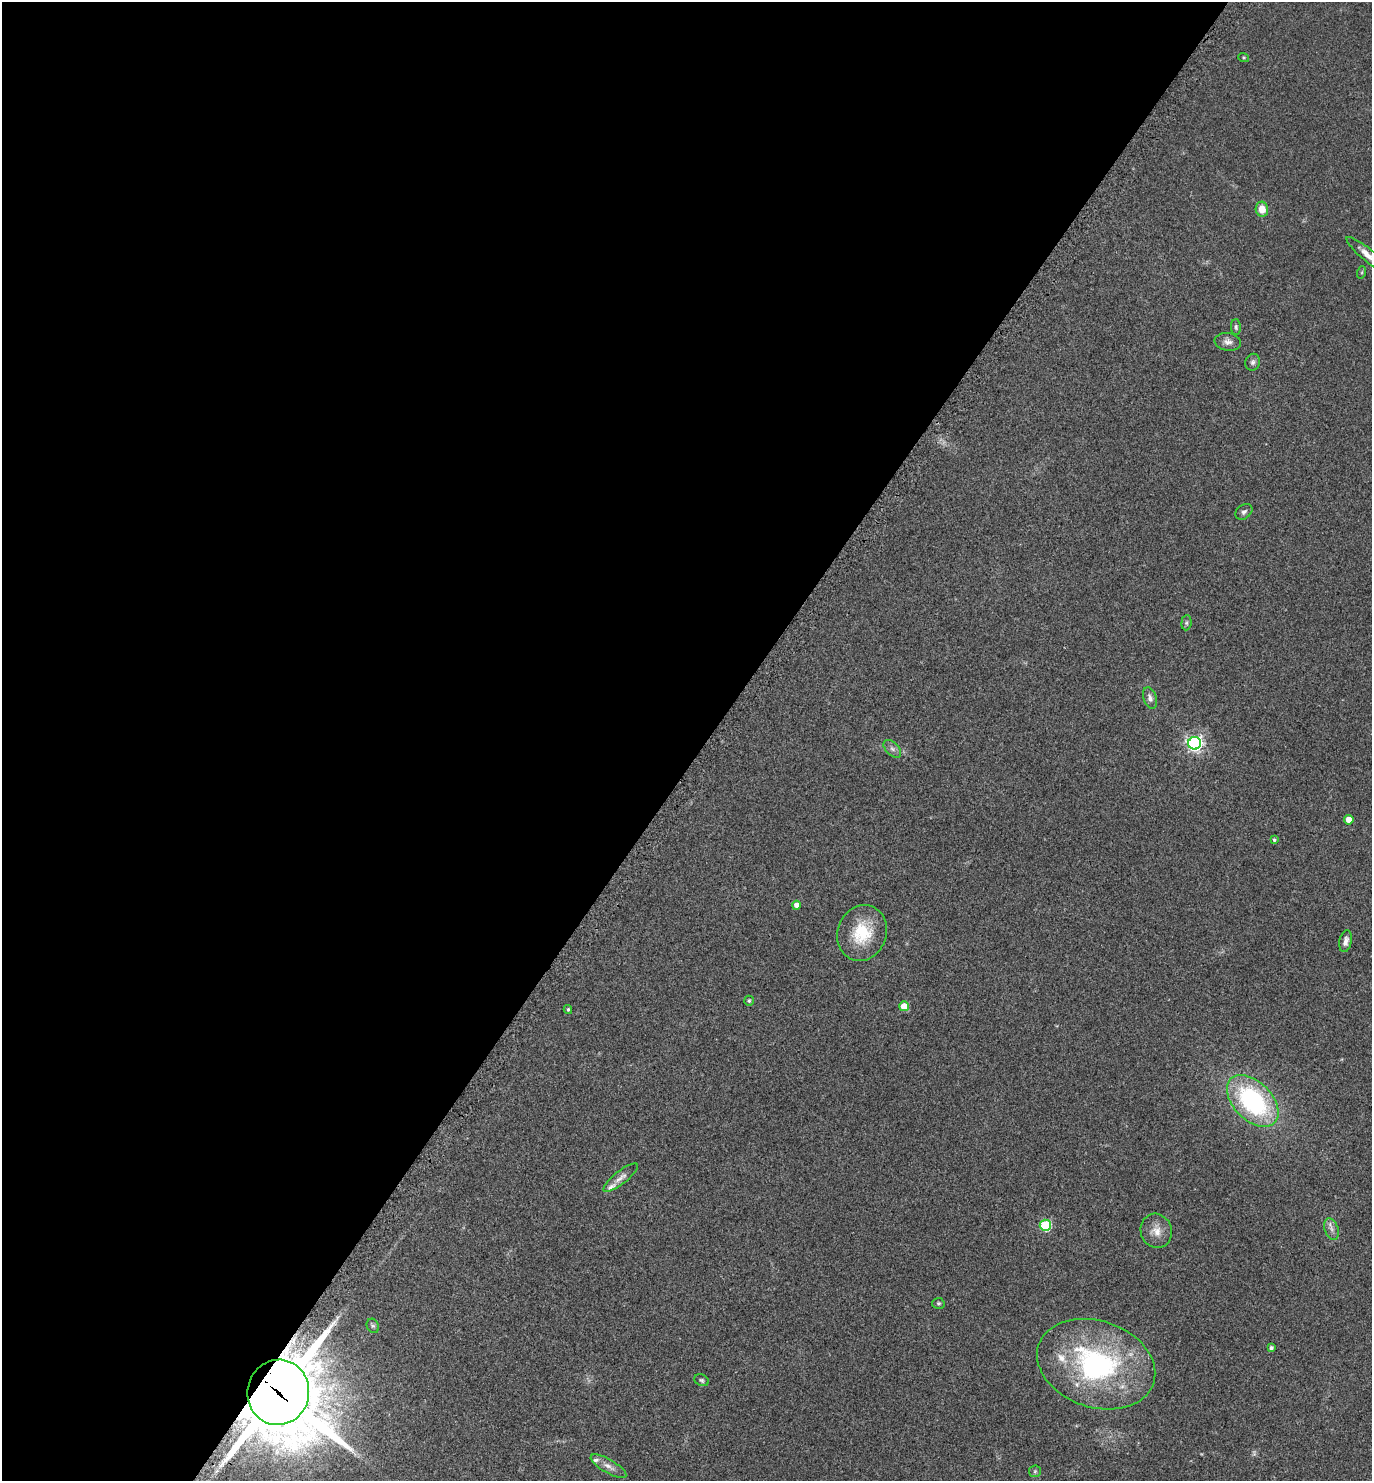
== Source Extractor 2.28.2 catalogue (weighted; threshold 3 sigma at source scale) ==
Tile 5 of 4 x 4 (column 1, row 2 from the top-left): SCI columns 325-1694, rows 2997-4475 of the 5992 x 5992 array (HDU 1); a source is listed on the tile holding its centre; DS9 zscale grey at full resolution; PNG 1374 x 1483 px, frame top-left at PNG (2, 2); each listed source drawn as its Kron ellipse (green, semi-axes under 4 px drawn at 4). Shown black and unused: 52% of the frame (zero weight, under 2 of 3 exposures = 3% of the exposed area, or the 3 px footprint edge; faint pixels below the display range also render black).
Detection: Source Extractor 2.28.2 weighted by HDU 2 'WHT'; one run over the whole footprint, this tile lists its part. Background 0.0701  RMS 0.0078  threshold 0.0349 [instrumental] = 3 sigma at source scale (4.5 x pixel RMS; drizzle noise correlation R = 1.50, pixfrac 1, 0.05/0.05 arcsec/px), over >= 5 px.
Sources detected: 37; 4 inside a brighter listed object's ellipse — not listed separately; the other 33 listed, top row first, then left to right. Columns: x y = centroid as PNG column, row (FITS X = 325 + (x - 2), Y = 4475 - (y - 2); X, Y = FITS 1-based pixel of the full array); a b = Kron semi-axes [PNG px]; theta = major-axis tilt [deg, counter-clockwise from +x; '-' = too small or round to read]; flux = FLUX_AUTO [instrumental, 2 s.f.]
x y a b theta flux
1244 57 6 3 -20 0.76
1262 209 7 6 - 9.3
1368 255 27 6 -40 7.7
1362 272 6 4 72 0.88
1236 327 8 5 -89 1.5
1228 342 13 8 -9 4
1253 362 8 7 - 2.2
1244 512 9 6 38 2.2
1186 623 7 5 84 1.5
1150 698 11 6 -71 3.1
1195 743 6 6 - 220
892 749 11 6 -45 2.9
1349 820 4 4 - 9.8
1274 840 4 3 - 1.2
796 905 4 4 - 5
862 933 28 24 69 32
1346 941 11 6 78 3.4
749 1001 5 4 - 1.3
904 1006 5 5 - 16
568 1009 4 3 - 1.1
1253 1101 31 19 -45 110
621 1178 21 6 38 4.5
1045 1225 5 5 - 62
1331 1229 11 7 -69 3.4
1156 1231 17 15 -70 8.9
938 1303 6 5 - 1.2
373 1326 7 6 - 1.7
1271 1348 4 3 - 1.8
1096 1364 61 43 -19 150
701 1380 7 5 -23 1.4
278 1392 33 31 79 7000
608 1466 20 6 -30 5.3
1035 1471 6 5 - 1.3
Overlapping masked pixels (flux is a lower limit): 1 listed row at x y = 278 1392
Isophote crosses this tile's border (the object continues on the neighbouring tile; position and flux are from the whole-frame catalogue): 1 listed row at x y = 1368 255